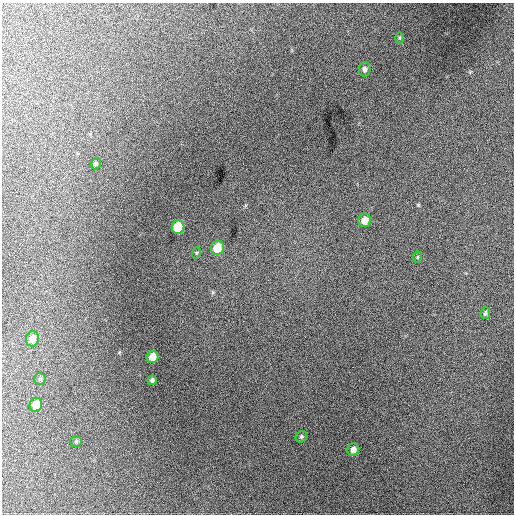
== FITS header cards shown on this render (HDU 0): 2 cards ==
NAXIS1  =                  512 / Axis length
NAXIS2  =                  512 / Axis length

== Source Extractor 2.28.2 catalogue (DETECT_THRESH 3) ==
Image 512 x 512 px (HDU 0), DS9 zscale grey, 1 PNG px = 1 image px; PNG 516 x 516 px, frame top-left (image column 1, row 512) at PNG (2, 3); each listed source drawn as its Kron ellipse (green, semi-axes under 4 px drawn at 4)
Background 848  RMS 23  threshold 67.5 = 3 sigma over >= 5 px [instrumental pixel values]
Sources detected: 17; all 17 listed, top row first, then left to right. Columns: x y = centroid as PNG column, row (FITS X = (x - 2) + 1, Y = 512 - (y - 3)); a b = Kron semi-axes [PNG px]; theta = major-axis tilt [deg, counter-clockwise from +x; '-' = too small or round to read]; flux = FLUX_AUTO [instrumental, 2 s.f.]
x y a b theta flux
399 38 6 4 -89 1900
365 69 7 6 - 5200
96 164 6 4 47 2200
365 220 7 6 - 15000
178 227 7 6 - 50000
217 248 7 6 - 29000
196 253 6 3 72 1700
418 257 6 4 88 1600
485 313 6 4 83 2500
32 339 7 6 - 13000
152 357 6 5 - 17000
40 379 6 6 - 2500
152 380 5 4 - 3200
36 405 7 6 - 22000
301 437 6 5 - 2700
76 441 5 5 - 2100
353 450 6 6 - 7500